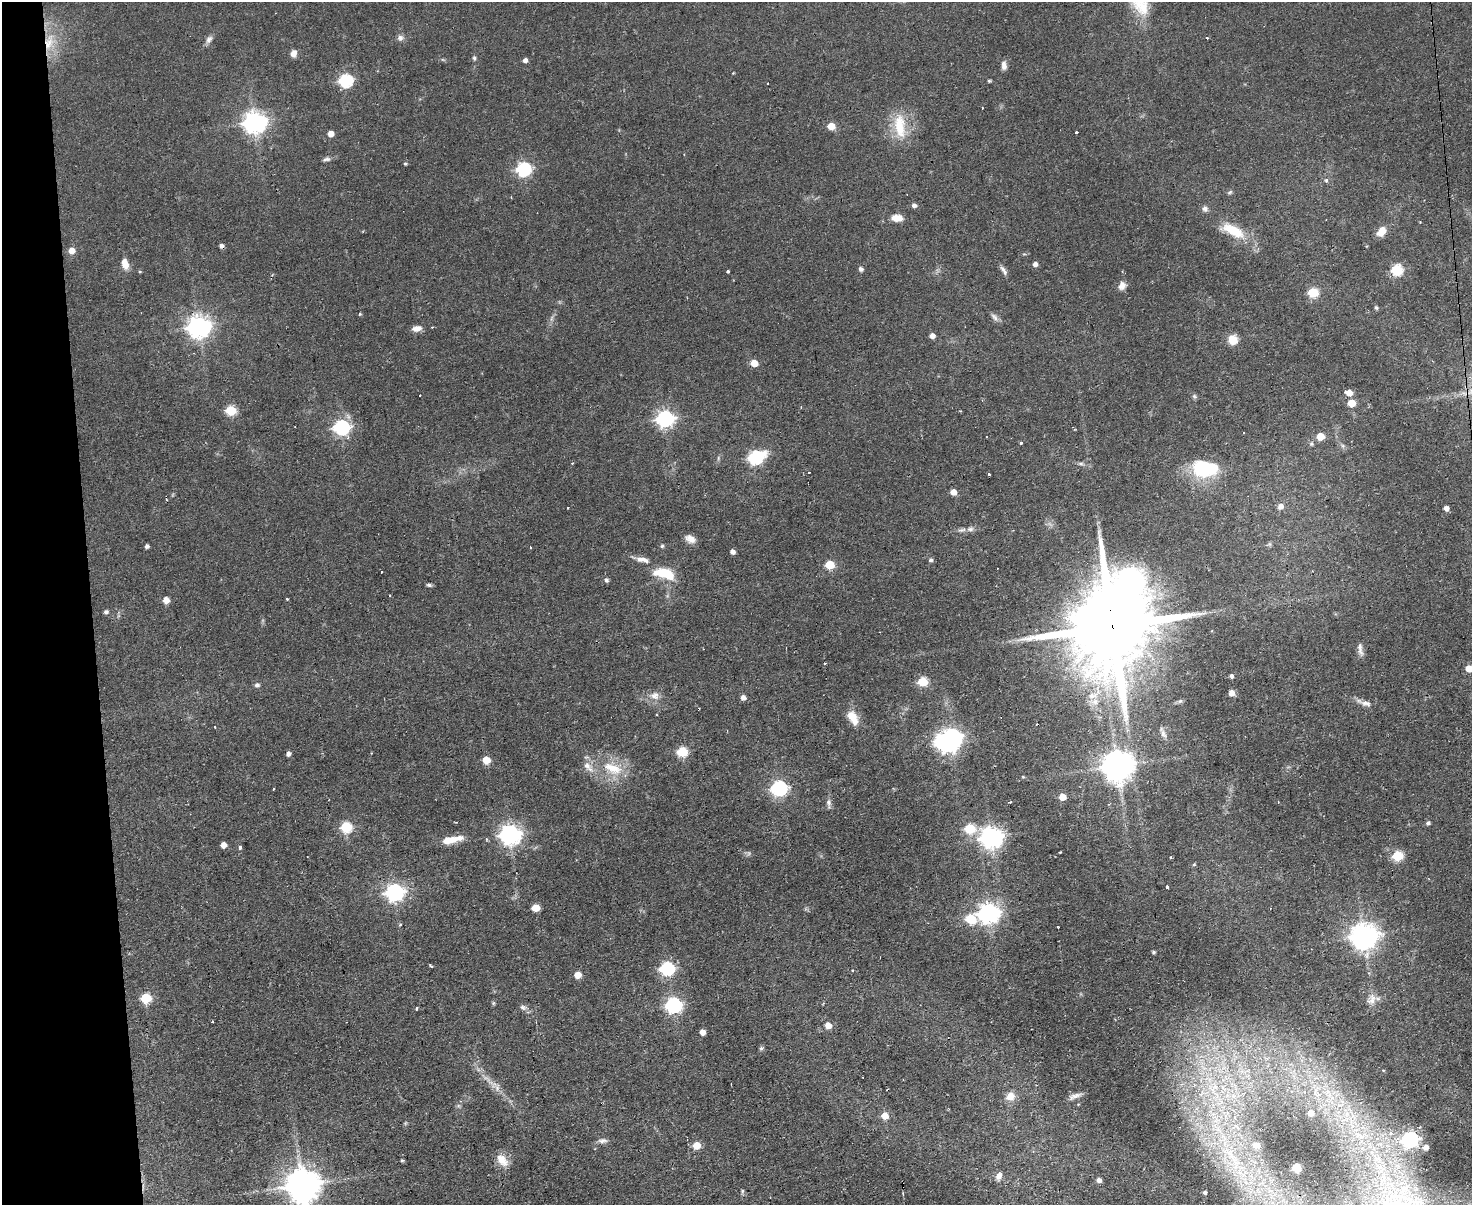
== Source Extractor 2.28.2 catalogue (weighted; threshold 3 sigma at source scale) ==
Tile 4 of 3 x 4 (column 1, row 2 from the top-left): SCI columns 244-1713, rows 2406-3608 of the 4782 x 4810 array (HDU 1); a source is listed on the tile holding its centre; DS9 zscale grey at full resolution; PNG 1474 x 1207 px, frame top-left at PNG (2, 2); no overlay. Shown black and unused: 6% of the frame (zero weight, under 2 of 3 exposures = <1% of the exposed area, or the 3 px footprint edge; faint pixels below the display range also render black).
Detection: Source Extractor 2.28.2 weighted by HDU 2 'WHT'; one run over the whole footprint, this tile lists its part. Background 0.0587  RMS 0.0058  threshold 0.0261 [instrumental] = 3 sigma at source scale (4.5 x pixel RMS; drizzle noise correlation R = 1.50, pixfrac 1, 0.05/0.05 arcsec/px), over >= 5 px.
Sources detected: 194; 1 too faint to see at this stretch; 3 inside a brighter object's white glare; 8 cosmic-ray / hot-pixel residue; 1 long thin detection or spike segment (spike, bleed or trail) — not listed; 7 inside a brighter listed object's ellipse — not listed separately; the other 174 listed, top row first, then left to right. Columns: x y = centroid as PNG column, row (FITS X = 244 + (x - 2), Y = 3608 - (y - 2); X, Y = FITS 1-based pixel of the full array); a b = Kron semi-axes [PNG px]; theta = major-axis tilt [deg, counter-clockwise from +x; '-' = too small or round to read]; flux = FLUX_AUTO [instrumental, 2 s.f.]
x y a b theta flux
400 38 9 8 - 2.3
1207 38 3 3 - 0.82
209 39 11 7 60 2.4
49 43 24 15 78 17
293 53 8 7 - 3.6
474 58 6 5 - 1.1
443 60 6 4 -19 0.78
525 60 4 4 - 2.3
1004 65 11 6 -88 2.8
733 73 3 2 - 0.41
345 80 7 6 - 89
989 81 4 3 - 0.87
768 83 3 2 - 0.58
254 122 8 7 - 430
831 126 5 5 - 11
900 126 37 15 -84 19
1076 132 3 3 - 1.2
330 134 5 5 - 5.4
326 159 11 5 13 1.7
405 164 4 4 - 0.71
523 169 7 6 - 110
1326 180 4 4 - 1.3
1230 192 7 5 19 1
914 205 5 5 - 2
1205 209 8 7 - 2
897 218 13 7 -6 6.6
1420 222 3 3 - 0.39
1233 230 28 12 -31 19
1381 231 10 7 49 8.3
71 251 5 5 - 7
125 264 13 7 -73 5.5
1035 264 5 5 - 2.5
861 269 5 5 - 1.9
1004 270 14 5 -57 2.3
1397 270 6 6 - 53
728 271 3 3 - 0.91
1122 286 10 8 63 3.5
1313 292 6 5 - 30
1376 307 6 4 -62 0.9
360 314 4 4 - 0.68
995 317 13 7 -48 2.3
551 318 9 4 71 1.5
198 326 8 8 - 450
417 328 10 7 10 4.2
932 336 5 4 - 3.5
1232 340 6 6 - 16
754 363 5 5 - 12
1347 392 7 4 -25 12
1194 396 7 5 -28 1.2
1351 403 5 5 - 12
231 410 6 5 - 37
665 419 7 6 - 200
341 427 7 6 - 140
1243 433 3 2 - 0.65
1320 436 5 5 - 12
1021 443 3 3 - 1.1
1311 444 7 6 - 1.3
1343 446 7 6 - 1.6
755 457 8 6 19 110
718 458 6 4 90 0.94
572 463 4 3 - 0.54
1081 464 8 4 -8 1.3
1203 468 22 18 -26 35
989 475 3 3 - 1.7
953 492 5 5 - 5.6
1280 506 6 6 - 3.4
568 508 3 2 - 0.49
1446 508 4 4 - 2.8
970 529 10 6 13 2.3
690 539 12 8 -27 4.6
1270 544 7 4 -90 0.9
147 546 4 4 - 1.8
662 546 5 5 - 0.85
530 547 3 2 - 0.65
732 552 4 4 - 3
643 560 18 6 -9 4.2
930 560 5 4 - 1.4
829 565 6 5 - 23
381 572 3 2 - 0.97
664 573 25 12 -14 17
606 580 6 5 - 1.3
429 585 7 4 -15 1.2
287 599 3 3 - 0.67
166 600 5 5 - 6
106 612 5 4 - 1.4
1112 626 32 20 -90 15000
703 649 3 2 - 0.43
1360 649 19 6 -79 3.2
825 663 3 3 - 1.4
1469 669 5 5 - 7.5
1232 676 4 4 - 2.4
922 682 6 5 - 29
257 685 6 6 - 1.8
1231 693 5 5 - 5.4
654 696 13 11 -6 4.9
743 698 5 5 - 3.1
1095 702 13 9 1 5.6
1366 703 17 8 -13 3.7
853 718 19 10 -61 9.2
215 727 3 3 - 0.85
1163 734 14 6 -67 2.6
947 743 7 6 - 230
682 752 6 5 - 39
288 754 4 4 - 2.4
486 760 5 5 - 14
1117 766 9 9 - 1100
613 768 33 16 -21 20
1023 777 5 4 - 0.54
779 788 7 6 - 140
273 789 3 2 - 0.69
1062 797 5 5 - 7.8
1010 802 4 3 - 0.67
1278 802 3 2 - 0.71
829 803 13 6 -86 2.4
1428 823 5 5 - 1.4
346 827 6 6 - 46
970 829 6 6 - 34
510 834 8 7 - 330
991 837 8 7 - 410
448 840 21 8 8 9.6
223 845 5 5 - 4.5
240 847 3 3 - 2.5
1060 852 3 3 - 0.62
1397 856 6 5 - 37
1194 864 5 4 - 0.71
1167 887 3 3 - 3.1
394 892 7 7 - 240
535 908 5 5 - 16
1270 908 3 2 - 0.42
989 913 8 7 - 360
970 919 7 6 - 30
400 924 4 3 - 0.93
1364 936 9 8 - 690
1153 952 3 3 - 0.84
431 966 5 3 - 0.65
667 969 7 6 - 100
578 975 5 5 - 8.7
146 998 6 5 - 36
1372 999 17 10 76 5.1
493 1003 5 5 - 0.78
673 1005 7 6 - 160
523 1007 10 6 -10 2.1
416 1008 5 3 - 0.67
212 1022 3 2 - 0.54
828 1025 5 5 - 6.7
702 1032 5 4 - 5.6
761 1048 5 5 - 1.1
1383 1070 5 3 - 0.5
494 1085 18 8 -37 5.4
1213 1091 17 7 -58 7.4
1328 1093 15 10 -59 8.9
1201 1094 11 5 45 3.3
1077 1095 14 6 21 3.1
1010 1096 12 10 44 5.7
1233 1096 8 6 -46 3.3
1310 1113 5 5 - 5.1
885 1116 5 5 - 9.1
405 1123 6 4 71 0.73
1217 1128 25 9 -39 13
1391 1133 5 5 - 1.1
1410 1139 7 6 - 180
602 1141 13 6 3 2.4
696 1145 5 5 - 13
1256 1145 9 7 4 4.1
1425 1147 5 4 - 3.9
402 1160 4 3 - 0.77
502 1160 19 11 -50 6.8
1296 1168 5 5 - 23
999 1176 9 7 67 3.4
1099 1180 5 4 - 2.3
1245 1181 36 13 -67 29
302 1185 10 10 - 1400
1270 1191 9 5 1 2.7
1205 1192 5 4 - 1.3
Overlapping masked pixels (flux is a lower limit): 2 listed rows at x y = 49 43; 1112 626
Isophote crosses this tile's border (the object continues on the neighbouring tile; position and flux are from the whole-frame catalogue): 2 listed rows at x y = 1469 669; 302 1185